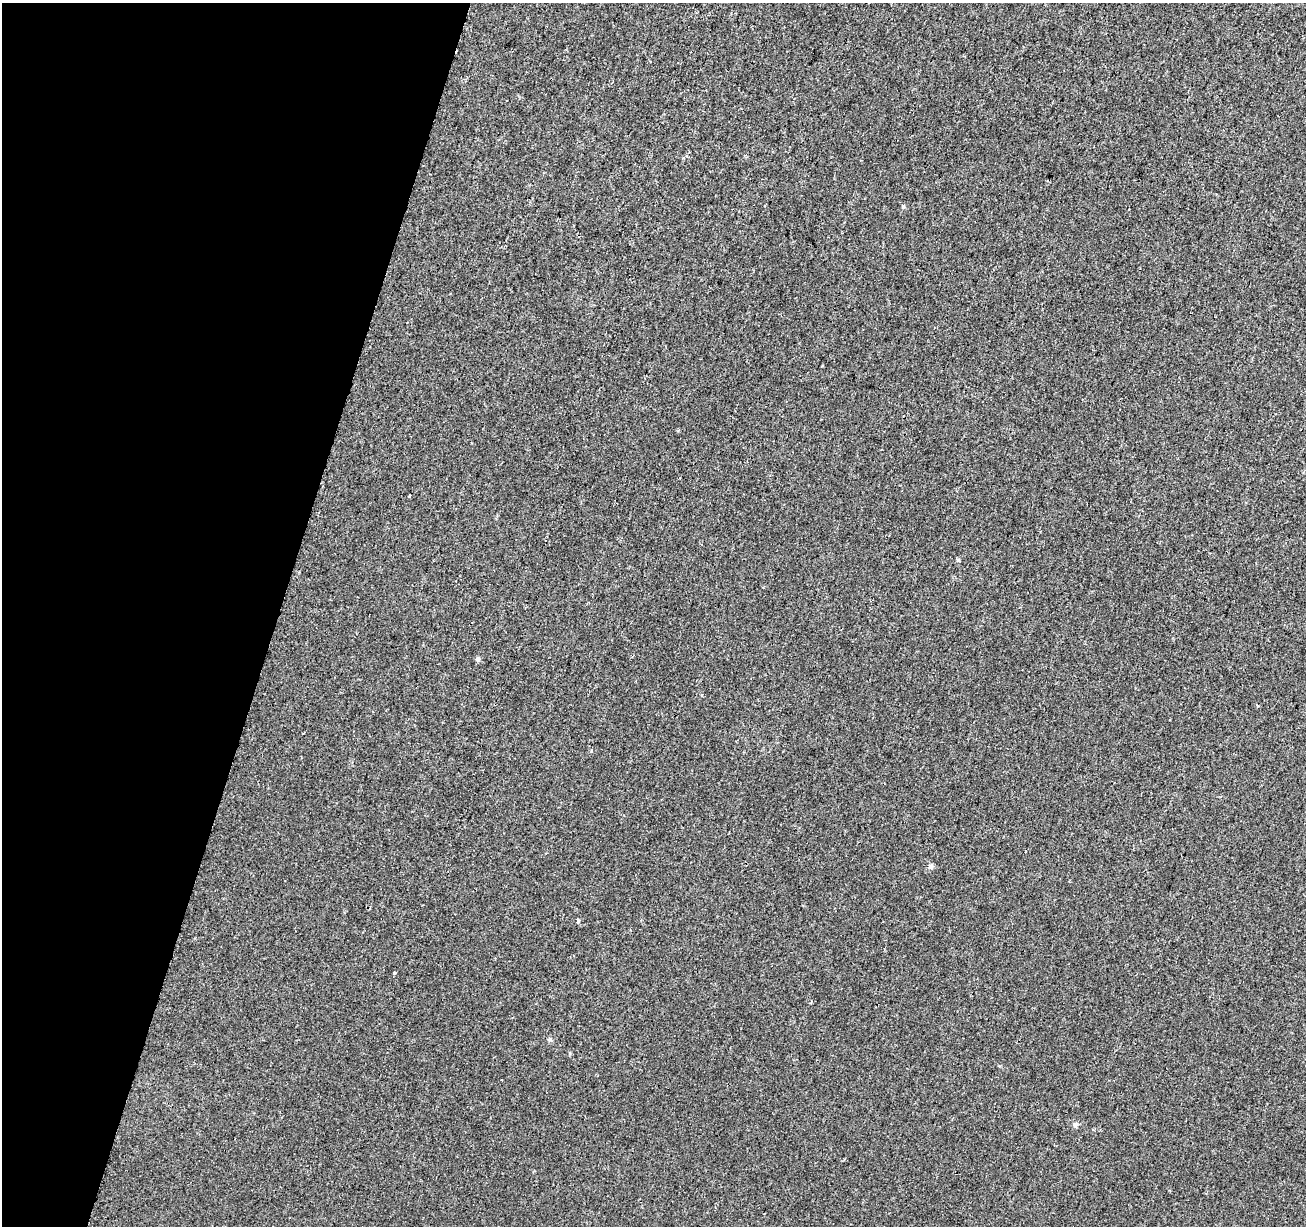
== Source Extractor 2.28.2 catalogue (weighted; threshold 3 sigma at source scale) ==
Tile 9 of 4 x 4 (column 1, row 3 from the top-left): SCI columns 21-1324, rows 1501-2724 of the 5264 x 5510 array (HDU 1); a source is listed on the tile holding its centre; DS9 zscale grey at full resolution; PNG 1308 x 1228 px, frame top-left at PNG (2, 3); no overlay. Shown black and unused: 21% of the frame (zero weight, under 2 of 3 exposures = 3% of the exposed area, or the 3 px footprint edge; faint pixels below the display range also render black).
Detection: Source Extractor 2.28.2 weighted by HDU 2 'WHT'; one run over the whole footprint, this tile lists its part. Background 1.88e-04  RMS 0.0038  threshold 0.0173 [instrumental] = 3 sigma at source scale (4.5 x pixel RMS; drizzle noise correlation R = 1.50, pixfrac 1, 0.0396/0.0396 arcsec/px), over >= 5 px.
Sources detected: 8; all 8 listed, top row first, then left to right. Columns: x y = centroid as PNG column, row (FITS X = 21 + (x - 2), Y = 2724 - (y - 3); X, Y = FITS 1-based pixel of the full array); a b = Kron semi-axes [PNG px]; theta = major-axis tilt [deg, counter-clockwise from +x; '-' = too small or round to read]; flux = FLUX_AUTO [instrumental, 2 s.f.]
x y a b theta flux
409 496 3 3 - 1.1
478 659 6 6 - 0.75
1257 706 4 3 - 0.34
591 750 5 3 - 0.39
931 866 7 6 - 0.88
578 921 4 3 - 1.8
394 973 3 3 - 1.1
1075 1125 7 5 77 0.85